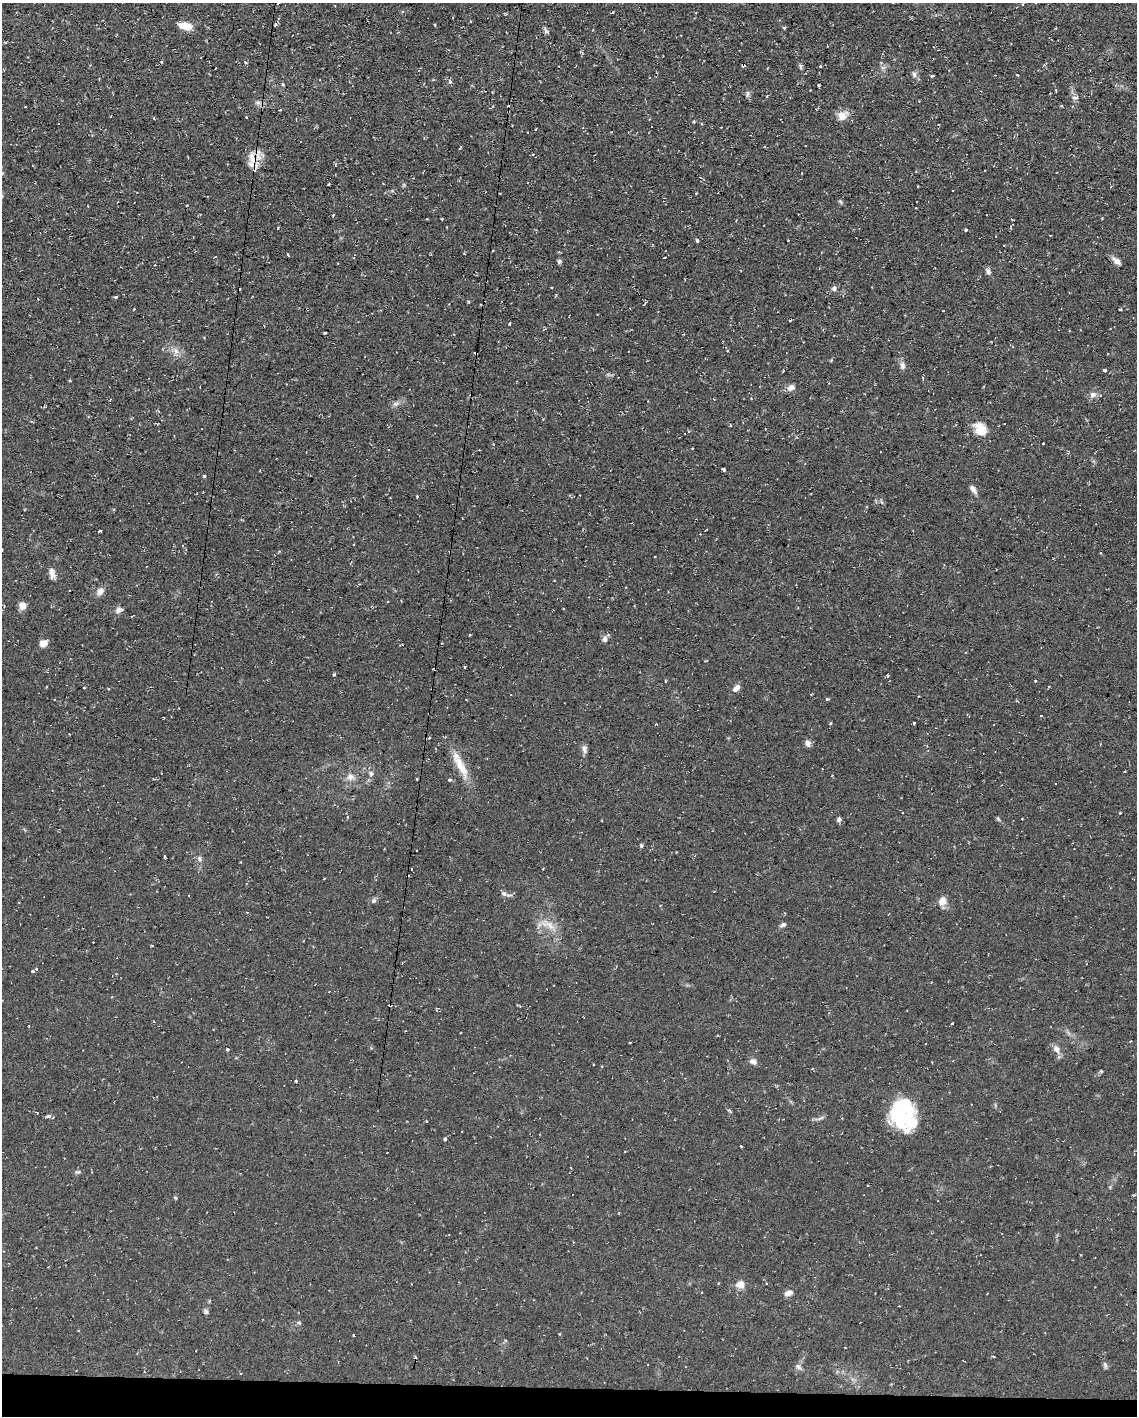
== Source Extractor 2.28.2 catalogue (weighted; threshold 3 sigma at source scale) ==
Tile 11 of 4 x 3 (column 3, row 3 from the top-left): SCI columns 2270-3404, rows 215-1628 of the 4538 x 4561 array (HDU 1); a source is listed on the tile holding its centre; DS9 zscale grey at full resolution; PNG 1139 x 1418 px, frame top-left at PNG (2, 3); no overlay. Shown black and unused: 2% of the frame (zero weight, under 2 of 3 exposures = <1% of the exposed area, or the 3 px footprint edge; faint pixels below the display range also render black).
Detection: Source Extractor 2.28.2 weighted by HDU 2 'WHT'; one run over the whole footprint, this tile lists its part. Background 0.112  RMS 0.0077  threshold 0.0345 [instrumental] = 3 sigma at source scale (4.5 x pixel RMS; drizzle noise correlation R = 1.50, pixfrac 1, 0.05/0.05 arcsec/px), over >= 5 px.
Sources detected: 157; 1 inside a brighter object's white glare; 22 cosmic-ray / hot-pixel residue — not listed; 1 inside a brighter listed object's ellipse — not listed separately; the other 133 listed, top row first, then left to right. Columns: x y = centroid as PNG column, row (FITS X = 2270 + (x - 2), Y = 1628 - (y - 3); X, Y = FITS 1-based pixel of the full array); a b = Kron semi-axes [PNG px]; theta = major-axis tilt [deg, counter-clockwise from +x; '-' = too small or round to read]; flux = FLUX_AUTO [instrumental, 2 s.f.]
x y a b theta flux
613 12 3 2 - 0.58
435 25 3 2 - 0.71
185 26 15 7 -12 10
784 28 4 4 - 0.98
546 31 10 5 -67 1.7
161 62 5 3 - 0.68
245 62 4 3 - 0.83
743 65 4 3 - 5.6
820 66 3 3 - 0.72
800 67 8 4 -80 1.3
914 74 9 6 -78 2.3
1018 75 3 3 - 1.1
933 76 4 3 - 2
450 82 6 4 -76 1.6
282 84 5 3 - 0.88
818 85 3 2 - 0.78
747 94 10 4 85 1.6
767 96 3 3 - 0.7
1075 98 10 4 -3 2
258 102 7 5 0 1.9
280 110 4 2 - 0.54
842 116 14 12 38 6.5
533 154 3 3 - 0.82
252 158 21 12 -73 10
329 184 3 3 - 1.1
918 186 3 2 - 0.63
840 201 7 4 -58 1.1
187 205 3 2 - 0.54
916 208 2 2 - 0.5
333 215 3 3 - 1.3
966 230 3 3 - 3
1050 235 3 2 - 0.5
697 240 5 4 - 1.1
493 251 3 2 - 1.1
665 257 3 2 - 1.6
559 261 7 5 68 1.4
1117 261 11 6 -42 4
988 271 9 6 -69 2.4
551 287 3 2 - 0.7
834 289 7 6 - 2
116 297 3 3 - 1.5
645 303 5 3 - 0.77
134 309 2 2 - 0.56
1120 309 4 2 - 0.54
509 324 3 2 - 1.1
1110 328 2 2 - 0.43
325 333 3 3 - 1.3
176 351 9 7 -63 3.8
902 366 10 7 84 3
1105 370 3 3 - 6.5
923 378 4 3 - 0.99
791 387 10 7 46 3.5
1093 395 9 8 - 3.5
396 403 11 4 5 2.4
980 429 18 13 -44 11
1043 444 3 2 - 0.94
692 449 3 2 - 0.89
1068 453 4 3 - 0.92
723 469 3 3 - 6.7
260 471 3 2 - 0.59
204 476 4 3 - 0.81
973 489 10 5 -54 3.5
417 496 3 2 - 0.9
867 507 3 3 - 0.73
99 531 4 3 - 2.1
1101 553 4 3 - 0.73
52 573 13 7 -79 4.1
100 591 10 8 53 4
23 605 7 7 - 5.8
118 610 10 8 33 3
469 635 3 2 - 1.1
605 639 8 7 - 2.8
43 643 7 6 - 7
402 645 3 2 - 0.63
464 667 4 3 - 0.65
334 674 3 3 - 3.4
888 676 3 3 - 1.1
84 688 3 2 - 0.65
736 688 11 6 49 3.8
827 699 4 3 - 1.4
1041 716 3 3 - 1.1
914 723 3 3 - 1.9
830 724 4 2 - 0.67
808 743 7 6 - 3.5
584 749 12 6 -86 2.7
460 766 36 10 -61 15
371 773 8 6 90 2.3
350 777 11 9 17 4.4
450 780 3 3 - 2.5
1055 784 3 2 - 0.55
1120 813 3 2 - 0.75
347 817 4 3 - 0.91
998 819 7 4 -46 1
839 820 6 5 - 2
641 845 6 4 72 1.1
164 857 3 2 - 0.8
199 859 8 6 -85 2
504 894 9 6 -27 2.4
374 901 8 6 45 1.9
942 901 12 10 64 5.4
548 925 23 9 -21 9.2
783 925 9 5 26 1.7
36 969 3 3 - 1.3
32 971 3 3 - 1.6
111 997 3 2 - 0.53
390 1005 3 3 - 2.4
952 1023 3 2 - 0.62
630 1042 3 2 - 0.53
227 1049 3 3 - 2.5
1056 1049 11 8 -57 4.5
753 1062 10 6 -14 3.1
593 1064 2 2 - 0.62
1101 1071 5 5 - 0.78
296 1081 3 3 - 0.95
900 1113 46 23 -69 46
48 1116 7 5 0 1.6
820 1118 13 4 23 1.9
445 1139 3 3 - 7.2
741 1146 3 2 - 1.2
625 1152 3 2 - 1.1
387 1153 3 2 - 0.73
78 1172 8 5 -7 1.5
868 1186 3 2 - 0.71
766 1283 3 2 - 0.55
740 1284 10 8 11 5.8
788 1293 11 6 19 3.1
206 1312 7 5 -47 1.6
299 1323 6 5 - 1.2
560 1334 3 3 - 0.78
845 1347 3 2 - 0.55
994 1357 3 2 - 1.1
1105 1365 10 5 -72 1.6
798 1367 9 7 -33 2.6
Overlapping masked pixels (flux is a lower limit): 3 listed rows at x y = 743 65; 252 158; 390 1005